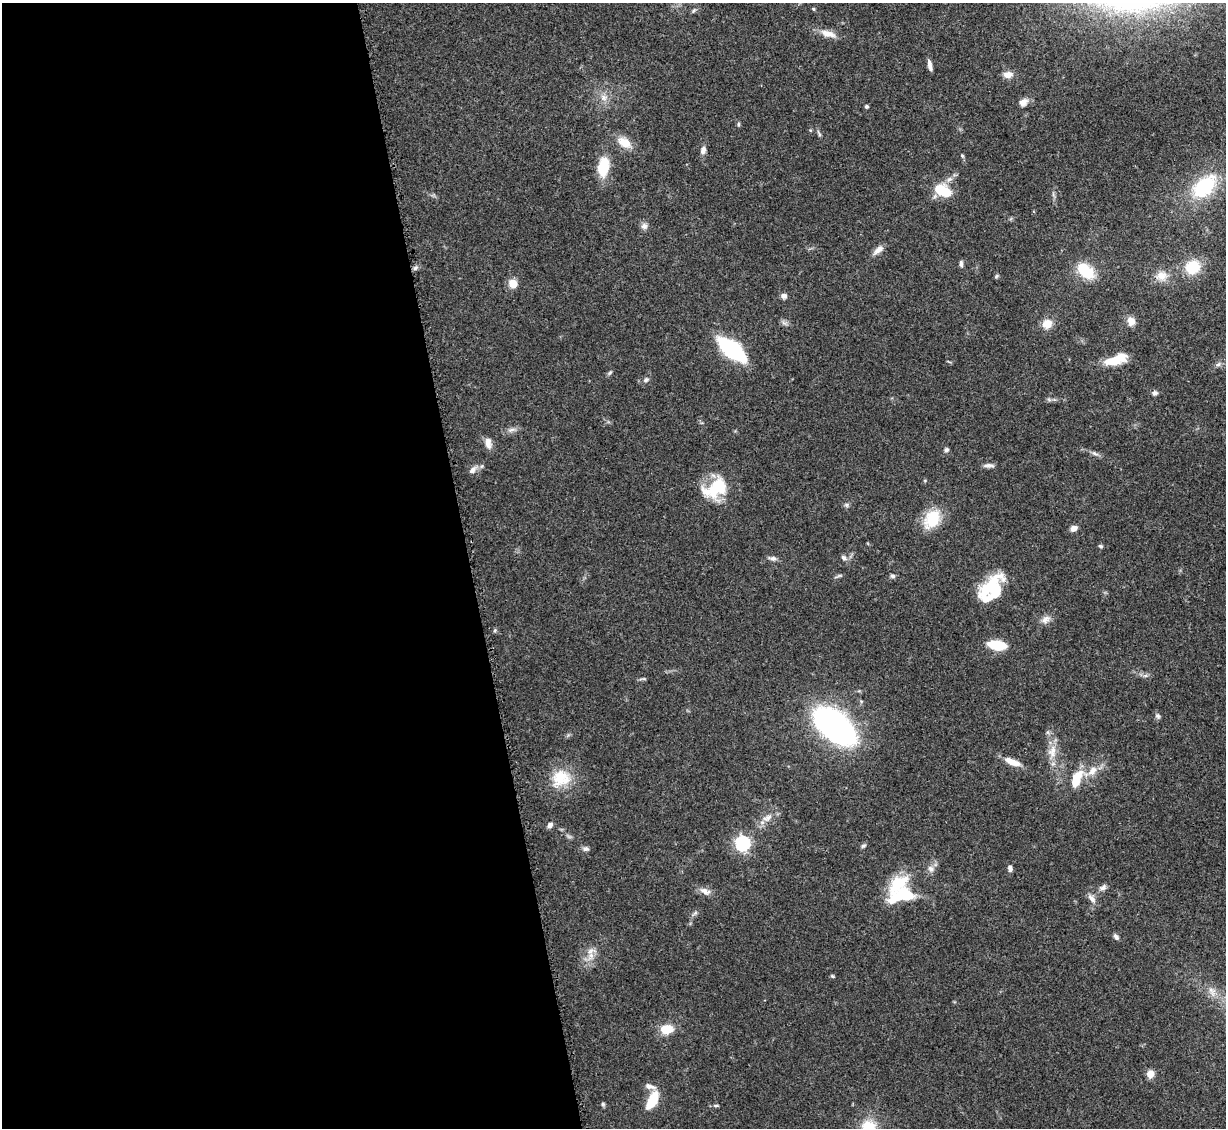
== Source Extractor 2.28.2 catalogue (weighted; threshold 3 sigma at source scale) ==
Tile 9 of 4 x 4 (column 1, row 3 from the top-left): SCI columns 112-1335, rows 1334-2459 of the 5092 x 5004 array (HDU 1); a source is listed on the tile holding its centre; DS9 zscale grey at full resolution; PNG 1228 x 1130 px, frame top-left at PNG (2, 3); no overlay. Shown black and unused: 38% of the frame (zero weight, under 3 of 5 exposures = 4% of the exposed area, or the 3 px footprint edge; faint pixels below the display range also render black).
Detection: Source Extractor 2.28.2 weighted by HDU 2 'WHT'; one run over the whole footprint, this tile lists its part. Background 0.0707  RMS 0.0033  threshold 0.0149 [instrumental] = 3 sigma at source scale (4.5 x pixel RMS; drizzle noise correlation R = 1.50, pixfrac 1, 0.05/0.05 arcsec/px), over >= 5 px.
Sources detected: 89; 3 inside a brighter object's white glare — not listed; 3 inside a brighter listed object's ellipse — not listed separately; the other 83 listed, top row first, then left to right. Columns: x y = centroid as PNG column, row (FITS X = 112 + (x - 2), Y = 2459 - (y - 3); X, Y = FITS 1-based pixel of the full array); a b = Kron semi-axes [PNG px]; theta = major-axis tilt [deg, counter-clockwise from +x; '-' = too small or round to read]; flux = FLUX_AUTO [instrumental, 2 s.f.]
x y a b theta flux
814 9 5 3 - 0.34
694 10 7 4 58 0.54
828 34 22 9 -17 3.4
930 65 12 4 -76 1.8
1008 74 11 8 -1 2.3
604 98 10 8 -46 2
1023 102 11 9 32 2
866 106 4 4 - 0.69
738 124 6 4 90 0.43
810 130 5 3 - 0.32
819 133 11 3 -63 0.65
624 143 19 12 -35 4.7
703 150 10 7 81 1.5
962 156 6 4 -67 0.42
603 167 22 12 80 9.4
1204 186 31 19 42 21
943 190 21 13 -28 9.2
644 226 9 9 - 1.3
878 250 14 7 38 2.1
961 264 9 4 -86 0.86
1193 267 15 14 - 10
415 268 7 4 19 0.76
1087 273 16 13 -3 8.4
996 276 6 5 - 0.47
1161 276 17 12 7 3.8
513 283 8 7 - 4.5
784 296 7 6 - 1.3
1131 321 10 8 -70 2.8
784 323 7 4 -19 0.86
1047 324 11 10 - 3.9
732 349 24 10 -38 47
1114 361 27 9 11 7.2
610 372 7 4 53 0.57
646 380 9 5 38 0.83
1155 393 6 6 - 1
511 430 12 5 14 1.4
488 443 15 8 -82 2.2
946 450 6 5 - 0.7
1095 453 11 5 -24 1
988 465 15 5 -1 1.2
472 470 12 7 45 1.7
716 488 31 18 31 15
846 505 7 5 -2 0.71
932 519 26 18 57 9.7
1074 528 8 6 28 1.7
1100 546 6 4 -26 0.47
773 558 10 6 -6 1.2
843 558 7 5 -45 0.98
839 576 7 4 19 0.55
893 576 6 5 - 0.73
989 588 31 13 50 15
1046 619 14 8 36 2
495 630 6 4 47 0.45
997 645 17 8 -8 10
1158 716 8 6 -63 0.79
834 726 28 14 -41 220
1048 732 6 4 71 0.56
1052 752 16 11 82 3.9
1012 762 21 7 -22 3.8
1092 771 16 9 53 3.5
561 778 27 22 5 10
1076 779 18 9 67 8.8
767 818 15 8 27 2.8
550 825 7 6 - 1.1
743 843 6 6 - 69
863 846 7 4 29 0.59
586 849 9 6 -4 0.98
1010 868 8 5 -83 1
931 869 9 8 - 1.6
898 883 33 17 53 12
1103 887 10 7 29 1.2
705 891 16 8 -23 2.1
1092 898 13 7 -50 1.7
1116 937 7 5 -51 0.94
591 951 15 7 10 2.1
832 976 6 4 -27 0.43
1212 991 16 7 -65 2.5
667 1029 14 10 7 6.3
1150 1074 7 6 - 3.6
650 1086 15 6 -15 1.8
652 1100 19 9 62 9.5
603 1104 6 5 - 0.56
716 1105 7 3 0 0.54